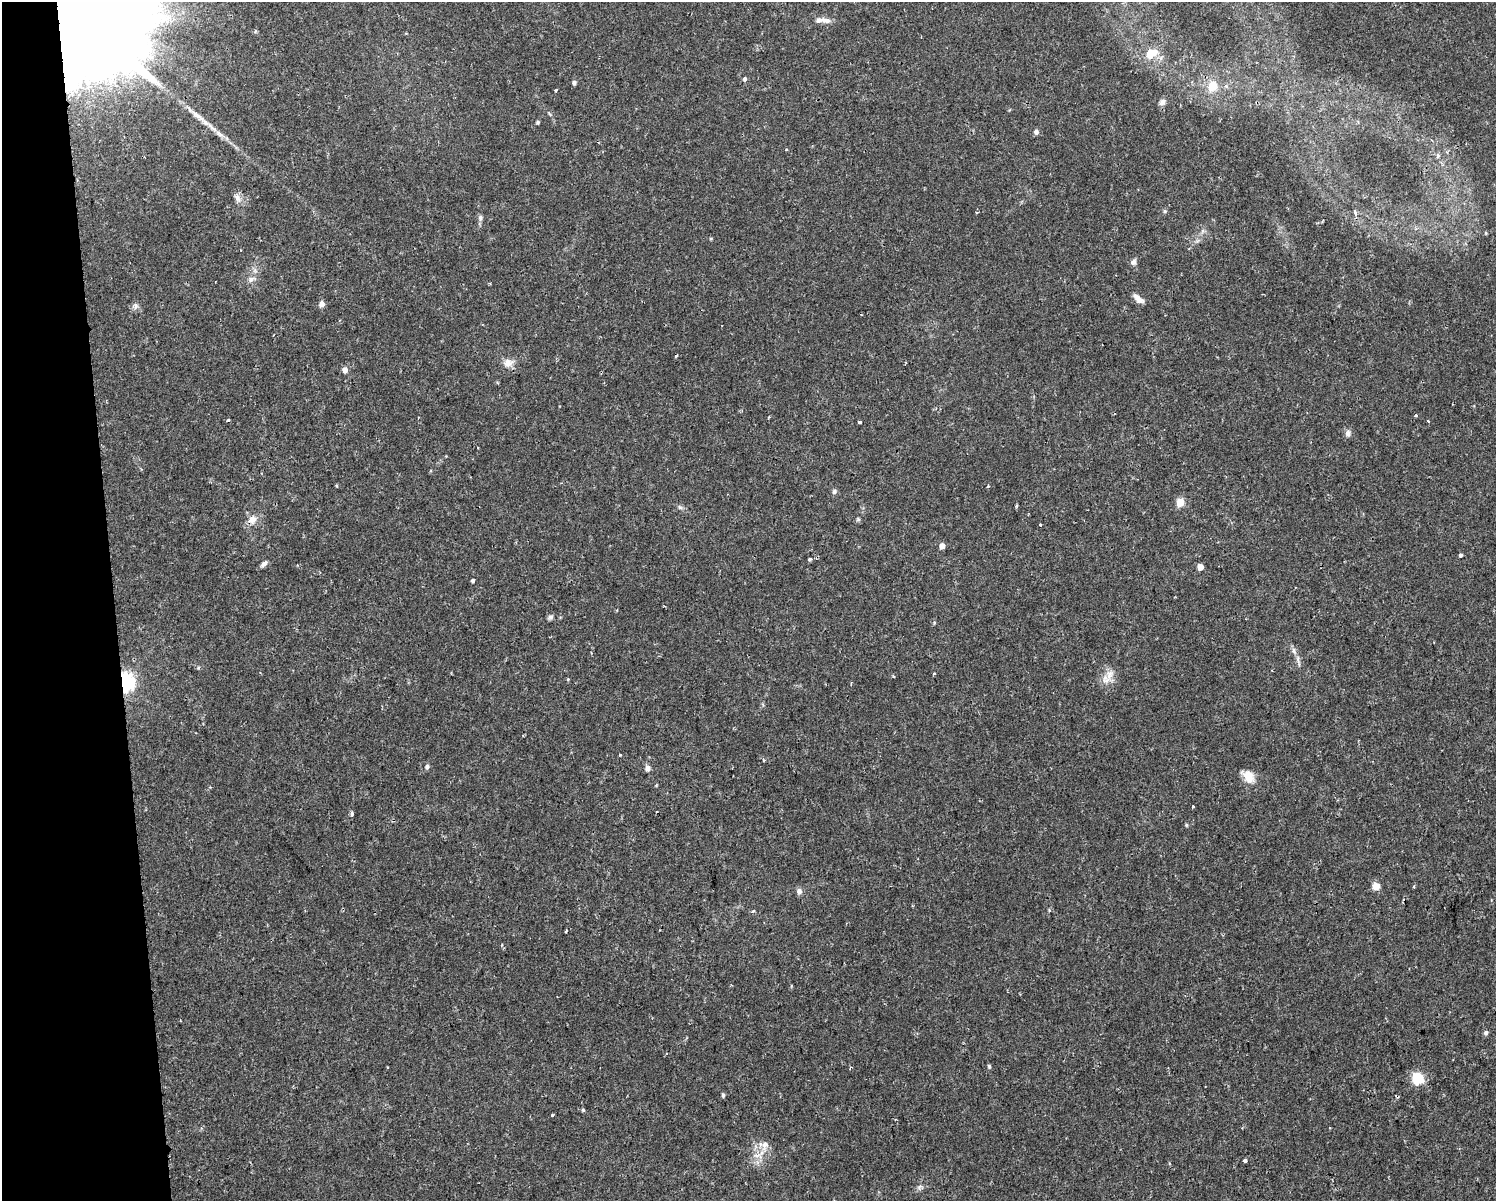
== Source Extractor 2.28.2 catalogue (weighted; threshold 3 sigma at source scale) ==
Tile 4 of 3 x 4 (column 1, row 2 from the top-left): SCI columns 67-1560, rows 2401-3599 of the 4573 x 4799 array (HDU 1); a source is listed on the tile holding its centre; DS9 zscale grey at full resolution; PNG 1498 x 1203 px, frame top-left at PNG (2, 2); no overlay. Shown black and unused: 8% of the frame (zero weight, under 2 of 3 exposures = <1% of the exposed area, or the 3 px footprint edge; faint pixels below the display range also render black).
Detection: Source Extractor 2.28.2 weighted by HDU 2 'WHT'; one run over the whole footprint, this tile lists its part. Background 0.0342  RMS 0.0031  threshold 0.0142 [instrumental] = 3 sigma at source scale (4.5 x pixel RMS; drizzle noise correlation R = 1.50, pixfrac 1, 0.0396/0.0396 arcsec/px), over >= 5 px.
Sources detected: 84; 1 cosmic-ray / hot-pixel residue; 1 long thin detection or spike segment (spike, bleed or trail) — not listed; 2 inside a brighter listed object's ellipse — not listed separately; the other 80 listed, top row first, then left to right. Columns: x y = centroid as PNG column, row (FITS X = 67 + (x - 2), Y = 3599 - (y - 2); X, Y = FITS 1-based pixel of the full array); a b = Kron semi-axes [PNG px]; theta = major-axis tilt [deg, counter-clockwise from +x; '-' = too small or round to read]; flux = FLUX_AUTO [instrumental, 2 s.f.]
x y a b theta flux
826 20 15 7 -17 2
83 25 67 23 -86 29000
255 31 6 3 -73 0.39
1150 55 14 10 -69 3.8
744 79 6 5 - 0.74
574 82 5 5 - 0.74
1212 86 12 10 62 4.8
1226 86 6 5 - 0.65
556 90 3 3 - 0.86
1162 102 9 7 65 1.2
537 122 4 4 - 0.44
1036 132 6 6 - 1.1
219 134 13 6 -37 1.8
786 150 3 3 - 0.33
1438 155 7 5 -88 0.75
237 198 12 8 -70 1.8
1165 211 6 4 -89 0.45
977 212 4 2 - 0.31
1355 212 6 3 -85 1.1
480 218 8 6 -86 0.93
1197 241 7 4 19 0.64
1133 262 8 6 46 1.1
251 279 10 7 35 1.3
1138 299 16 7 -37 2
322 304 7 6 - 1.5
136 306 10 6 81 1.1
676 356 4 2 - 0.43
508 363 14 11 24 2.6
345 370 6 6 - 1.6
1415 416 3 3 - 0.45
418 417 3 2 - 0.3
228 420 3 3 - 0.43
1428 421 3 2 - 0.4
859 422 4 3 - 1.7
1348 433 9 8 - 1.2
988 486 3 3 - 0.6
834 492 6 5 - 0.92
1180 502 5 5 - 11
1016 506 4 3 - 0.42
680 507 7 5 -30 0.69
252 519 11 10 - 2.7
858 519 6 5 - 0.49
1040 525 3 3 - 0.47
942 546 5 4 - 3.3
1460 555 3 3 - 2.1
809 559 4 4 - 0.57
264 564 10 5 39 1.1
1200 567 5 4 - 3.8
473 581 4 3 - 1.3
550 617 8 6 30 0.78
934 623 5 3 - 0.32
1294 651 12 5 -67 1.3
1299 664 9 4 -87 0.73
1109 675 16 10 73 3.3
568 679 5 4 - 0.31
125 682 6 5 - 160
523 735 3 2 - 0.36
620 755 5 3 - 0.25
427 767 6 5 - 0.82
648 768 8 6 90 1.2
1248 777 17 11 -49 4.5
1193 807 3 2 - 0.37
657 812 3 2 - 0.28
352 814 6 4 87 0.71
1186 825 5 4 - 0.39
1376 886 6 6 - 3.9
1414 887 3 3 - 0.51
799 891 7 7 - 1.3
753 911 5 4 - 0.6
566 931 3 3 - 0.61
1486 1032 6 5 - 0.74
989 1066 5 4 - 0.49
1418 1078 6 5 - 30
723 1095 5 4 - 0.63
583 1110 5 4 - 0.43
553 1115 3 3 - 1
765 1144 11 8 5 2.1
758 1156 16 5 -3 1.9
1245 1161 3 3 - 9.5
919 1187 10 5 50 0.98
Overlapping masked pixels (flux is a lower limit): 3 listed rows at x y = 83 25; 252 519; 125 682
Isophote crosses this tile's border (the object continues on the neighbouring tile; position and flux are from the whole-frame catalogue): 1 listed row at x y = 83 25